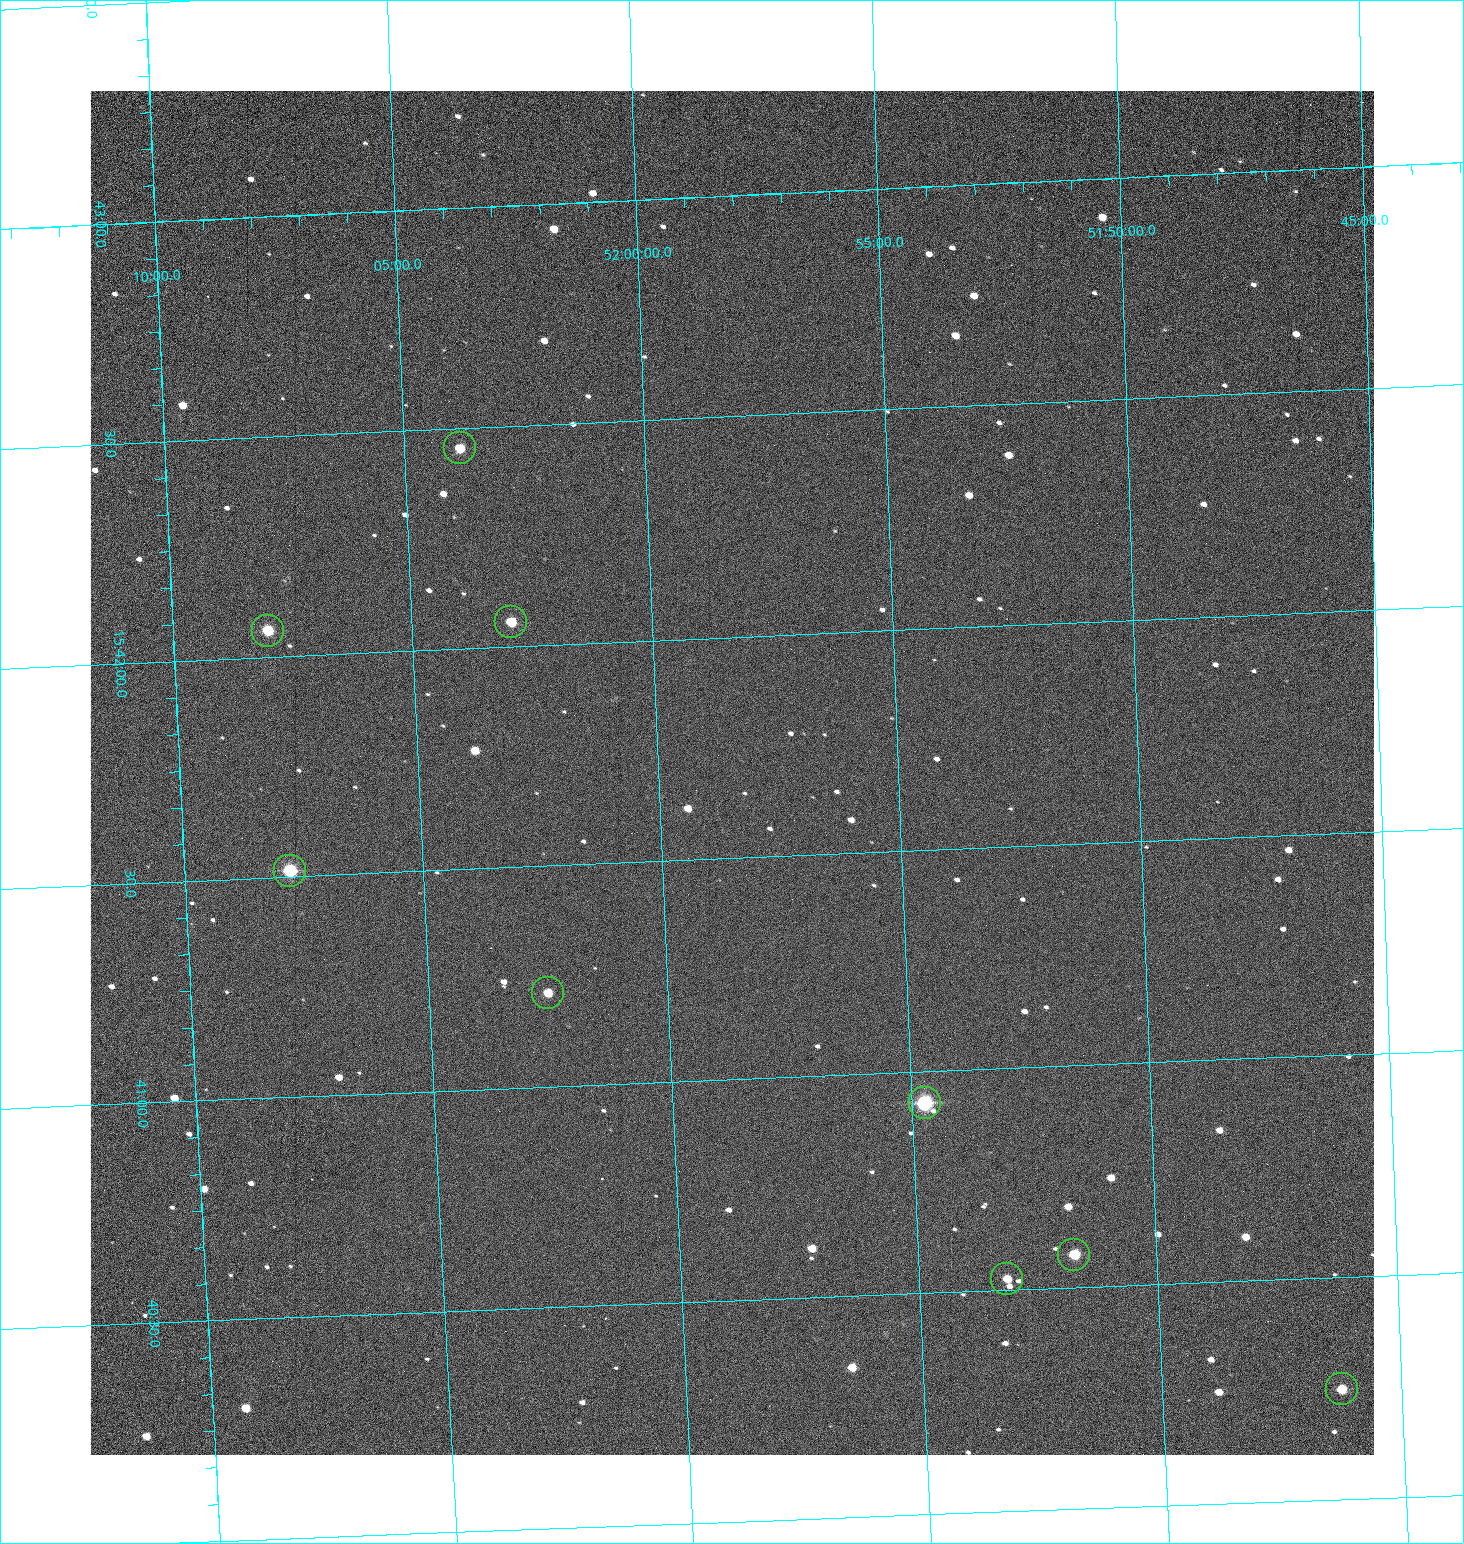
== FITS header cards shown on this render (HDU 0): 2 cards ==
NAXIS1  =                 1284 /fastest changing axis
NAXIS2  =                 1364 /next to fastest changing axis

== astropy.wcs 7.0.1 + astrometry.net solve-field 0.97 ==
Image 1284 x 1364 px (HDU 0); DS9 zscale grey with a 90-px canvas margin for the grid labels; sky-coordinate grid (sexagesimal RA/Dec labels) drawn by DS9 from the SOLVED WCS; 9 Tycho-2 reference stars matched to detected sources circled (green)
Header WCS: RA---TAN/DEC--TAN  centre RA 15:41:42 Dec +51:58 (235.42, +51.97 deg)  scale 1.26 arcsec/px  FOV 26.9' x 28.5'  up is +92 deg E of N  parity flipped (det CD > 0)
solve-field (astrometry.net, Tycho-2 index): VERIFIED the header's WCS against the Tycho-2 star catalogue (9 matches, 0 conflicts) and refined it, rather than solving blind
Solved WCS: RA---TAN-SIP/DEC--TAN-SIP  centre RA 15:41:42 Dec +51:58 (235.42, +51.97 deg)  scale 1.25 arcsec/px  FOV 26.8' x 28.5'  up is +92 deg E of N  parity flipped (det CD > 0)
The solver's refit moves the header's centre by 0.53 arcsec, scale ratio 0.9968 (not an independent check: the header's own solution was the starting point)
Tycho-2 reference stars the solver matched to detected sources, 9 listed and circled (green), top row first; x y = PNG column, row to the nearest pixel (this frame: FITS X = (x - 91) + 1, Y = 1364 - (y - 91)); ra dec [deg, ICRS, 3 dp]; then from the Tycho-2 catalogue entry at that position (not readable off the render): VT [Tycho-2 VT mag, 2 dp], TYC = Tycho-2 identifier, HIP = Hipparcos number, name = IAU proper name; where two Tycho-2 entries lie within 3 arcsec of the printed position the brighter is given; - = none
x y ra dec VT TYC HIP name
461 448 235.614 +52.064 11.61 3489-1132-1 - -
512 622 235.514 +52.049 11.19 3489-1407-1 - -
269 631 235.515 +52.133 11.12 3489-1380-1 - -
291 871 235.378 +52.130 9.31 3489-1322-1 76850 -
549 993 235.303 +52.042 11.52 3489-958-1 - -
926 1103 235.232 +51.912 9.59 3489-824-1 - -
1075 1255 235.143 +51.862 10.97 3489-1016-1 - -
1008 1279 235.131 +51.886 12.29 3489-908-1 - -
1343 1389 235.062 +51.771 11.53 3489-1453-1 - -